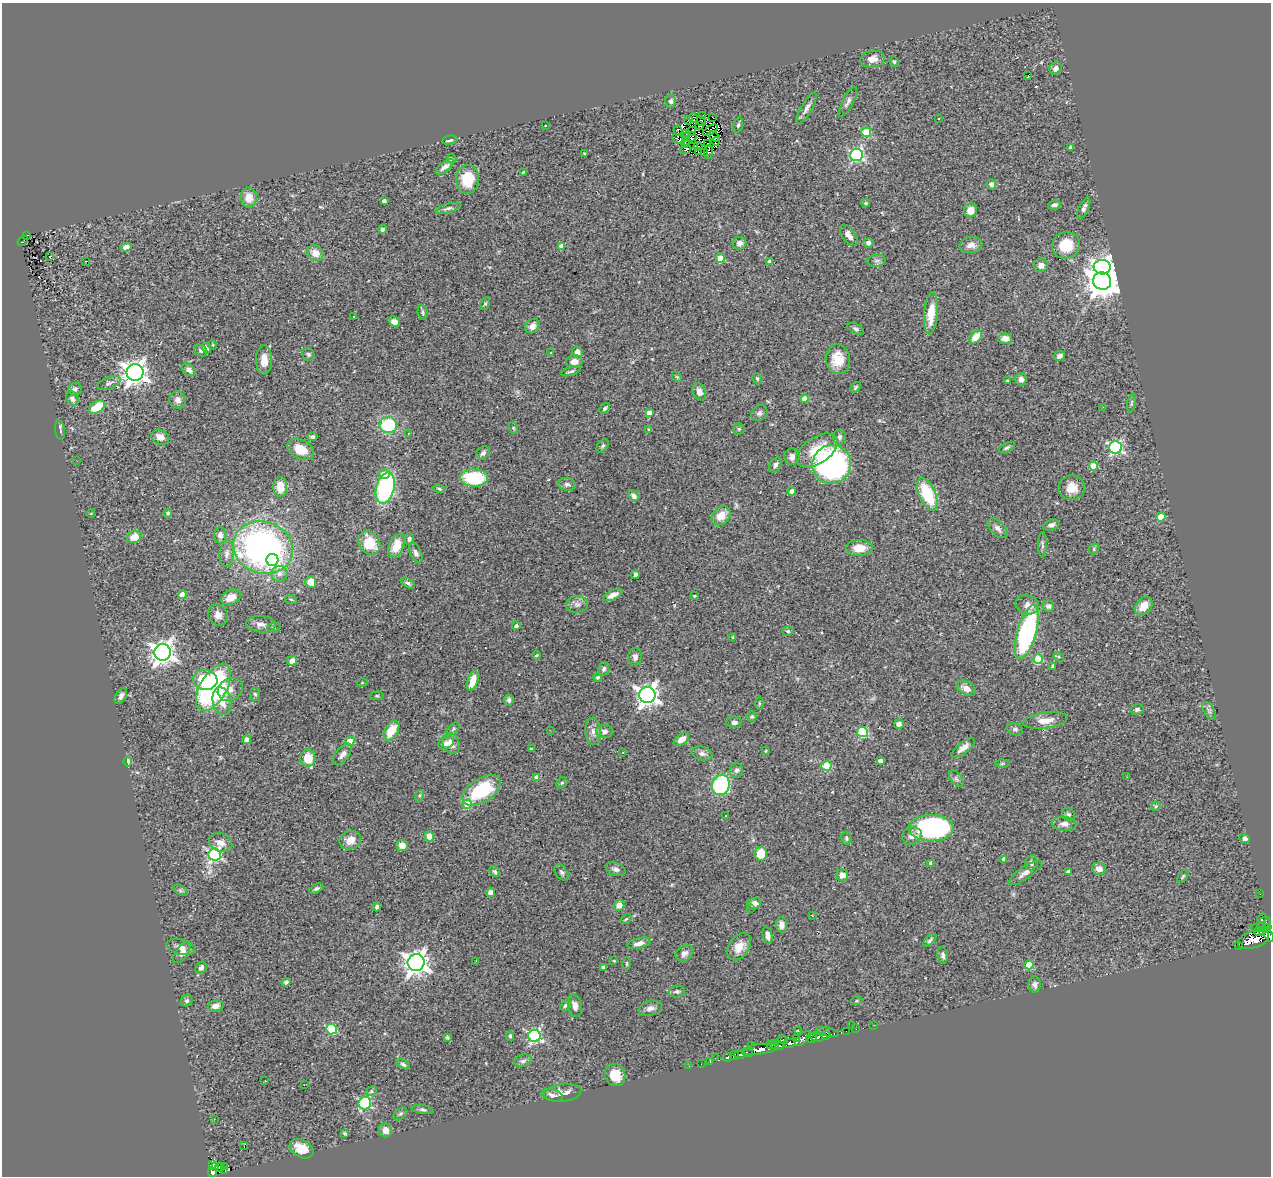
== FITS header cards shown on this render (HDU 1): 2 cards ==
NAXIS1  =                 1269
NAXIS2  =                 1174

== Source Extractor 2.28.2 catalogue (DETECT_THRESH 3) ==
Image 1269 x 1174 px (HDU 1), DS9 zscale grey, 1 PNG px = 1 image px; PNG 1273 x 1178 px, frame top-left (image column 1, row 1174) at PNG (2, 3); each listed source drawn as its Kron ellipse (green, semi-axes under 4 px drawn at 4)
Background 0.525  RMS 0.051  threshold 0.153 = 3 sigma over >= 5 px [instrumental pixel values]
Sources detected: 362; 5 with non-positive FLUX_AUTO (blend fragments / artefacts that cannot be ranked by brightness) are neither listed nor drawn; the other 357 listed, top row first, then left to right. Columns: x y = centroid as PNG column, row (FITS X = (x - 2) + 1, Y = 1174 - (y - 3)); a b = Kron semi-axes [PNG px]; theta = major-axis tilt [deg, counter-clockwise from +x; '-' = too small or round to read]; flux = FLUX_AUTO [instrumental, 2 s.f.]
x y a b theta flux
872 59 12 8 9 27
894 62 5 3 - 4.2
1055 68 6 6 - 18
1028 75 3 2 - 22
671 101 6 5 - 10
848 102 16 5 62 14
807 108 17 5 60 19
703 115 3 2 - 2.6
693 118 5 3 - 2.7
713 118 3 3 - 13
939 119 3 2 - 3.7
688 120 4 2 - 4.2
701 121 5 2 - 5.6
545 125 3 2 - 4.4
700 125 3 2 - 3.2
738 125 8 4 75 6.6
710 130 8 3 33 5.7
678 131 5 3 - 7
692 131 4 3 - 2.7
866 132 5 4 - 130
686 133 3 3 - 5.4
685 137 2 2 - 2.6
714 137 6 3 -33 3.7
692 138 6 2 75 9.4
678 139 7 4 -32 1.9
449 140 7 3 12 7.2
716 141 4 2 - 0.51
686 142 5 2 - 3.3
693 144 3 2 - 4.1
708 144 4 2 - 2.2
698 147 4 2 - 6.5
1071 147 3 3 - 7.6
686 149 5 3 - 5.5
698 151 3 2 - 2.1
704 152 4 2 - 2.8
708 152 7 4 84 10
585 154 3 3 - 5.5
857 155 6 6 - 580
451 159 5 4 - 5.4
445 167 11 5 38 14
523 172 4 3 - 3.1
468 179 14 11 87 89
991 185 5 5 - 12
249 197 10 8 -87 42
384 201 4 3 - 11
866 203 4 3 - 4.3
1054 205 6 4 14 10
448 208 13 4 15 9.8
1084 208 11 5 66 14
970 210 7 6 - 38
382 229 4 4 - 9.4
27 235 2 2 - 2
849 235 12 6 -54 20
23 241 6 2 47 3.2
740 243 7 6 - 19
868 243 5 4 - 14
971 245 11 8 8 22
1066 245 14 13 - 93
562 246 4 4 - 40
126 247 5 4 - 19
315 253 8 7 - 38
50 257 3 3 - 36
720 258 4 4 - 81
86 261 3 2 - 7.4
770 261 4 4 - 16
876 261 9 6 7 9.7
1041 265 7 6 - 22
1102 267 8 7 - 1600
1102 281 9 8 - 6800
485 304 7 4 62 4.9
422 312 7 5 -85 6.8
931 313 21 6 85 69
354 317 3 2 - 1.8
394 322 6 5 - 23
532 326 8 6 42 19
856 329 9 5 -25 8.5
976 337 7 5 45 52
1005 338 7 5 2 30
213 345 5 3 - 2.8
206 348 5 4 - 14
201 351 7 5 -33 7.4
551 352 3 2 - 2.3
577 352 5 5 - 22
308 354 6 5 - 6.6
1060 356 5 5 - 14
838 359 15 12 -82 72
264 360 14 8 -89 35
574 362 8 6 10 24
189 370 8 5 -38 13
571 371 10 3 17 7.9
135 372 8 8 - 2900
677 377 6 4 -43 4.1
757 379 6 4 -68 5
1021 379 6 5 - 15
1008 381 3 3 - 6.5
109 383 12 6 22 13
855 387 6 3 47 5.6
75 389 7 6 - 11
699 392 9 6 -64 17
804 398 4 4 - 27
72 399 7 5 -65 9.9
178 400 9 8 - 16
1131 403 9 3 79 5.5
97 407 9 5 34 86
1103 407 3 2 - 3.1
605 408 6 4 49 6.8
649 413 4 4 - 27
759 413 9 7 45 11
388 425 8 8 - 200
514 428 6 4 -70 4
649 429 4 3 - 6.6
739 429 5 5 - 5.4
60 430 10 4 -81 7.6
408 433 3 2 - 3.3
160 437 9 7 -26 21
312 437 5 4 - 7.6
839 437 7 6 - 11
603 446 7 5 51 5.6
1007 447 9 4 27 6.5
1116 448 6 6 - 550
301 449 14 9 -29 53
817 450 23 13 33 97
483 453 7 5 43 9.4
792 457 8 7 - 17
77 461 2 2 - 1.7
832 464 19 19 - 840
775 465 8 5 58 13
1094 466 4 4 - 72
384 474 5 5 - 38
474 478 14 8 0 190
567 484 9 6 -12 12
280 487 10 7 -88 53
385 488 16 9 74 490
1072 488 13 12 - 46
439 489 6 3 -11 4
792 491 4 4 - 17
927 494 17 8 -66 180
634 496 6 5 - 13
91 513 4 3 - 2.3
168 513 4 3 - 5.5
721 516 10 8 45 47
1161 517 5 4 - 93
1051 525 8 5 18 12
998 528 12 7 -45 16
220 535 8 6 85 17
134 537 7 6 - 48
409 539 6 4 76 8.3
369 543 12 10 -54 98
1042 545 12 4 -90 8
396 546 12 7 70 65
263 548 30 26 -18 1300
859 548 13 8 2 48
1094 549 6 4 51 5.1
416 553 10 5 -65 12
227 554 13 7 85 18
272 560 6 6 - 260
280 574 8 8 - 18
636 575 4 4 - 18
311 582 5 5 - 63
408 583 7 4 -33 8.5
182 595 4 4 - 67
613 595 10 4 26 21
694 596 3 2 - 2.8
231 597 10 7 25 35
291 599 6 3 -20 3.6
577 604 11 8 4 16
1027 605 12 9 -17 22
1048 606 6 5 - 10
1144 606 10 7 51 41
218 615 11 9 -62 23
261 624 15 8 -3 21
516 626 4 4 - 9.5
274 627 7 4 4 5
788 631 5 4 - 6
1027 632 28 9 74 570
733 637 3 3 - 4
163 652 8 8 - 2800
536 655 4 3 - 3.7
635 657 9 6 86 13
1059 657 5 3 - 3.8
1038 659 5 5 - 130
292 661 5 4 - 24
1053 666 4 4 - 4.3
604 669 6 5 - 10
598 677 4 4 - 5.9
205 680 12 10 -9 96
473 681 10 5 71 62
362 683 5 3 - 2.9
214 687 26 13 60 770
966 688 10 6 -28 24
230 689 13 11 31 29
255 694 6 5 - 6.2
647 695 8 8 - 2200
121 696 9 5 61 13
377 696 7 3 7 4.2
509 700 5 5 - 9
222 701 14 9 -78 49
759 703 6 3 -90 3.9
1137 709 7 5 11 7
1209 711 9 5 -57 8.6
752 716 5 5 - 5.6
1045 721 23 7 8 38
734 722 8 6 1 11
899 724 5 4 - 14
453 729 8 4 45 6.9
1015 729 8 6 -22 8.5
550 730 3 2 - 4.9
391 731 11 6 58 73
593 731 14 7 -86 20
605 731 8 6 -4 14
862 732 5 5 - 230
681 739 9 5 38 29
246 740 4 4 - 20
350 741 4 4 - 82
446 743 8 5 20 13
451 743 11 8 -64 40
963 748 14 5 38 24
531 749 3 2 - 3.7
766 751 4 2 - 2.8
623 752 3 3 - 4.6
702 753 10 6 -16 13
342 754 13 6 51 18
308 758 8 7 - 72
128 761 5 3 - 35
881 761 4 4 - 28
1002 763 6 4 2 5.1
826 766 5 5 - 170
736 770 7 6 - 9.6
1127 777 2 2 - 18
537 778 4 4 - 31
956 779 9 5 -52 8.9
562 783 6 5 - 4.8
721 785 10 8 71 410
481 790 21 12 32 210
420 795 5 3 - 3.9
467 804 5 4 - 82
1156 806 5 4 - 4
1068 814 7 6 - 8.5
726 815 3 2 - 4.5
1064 824 12 7 -5 19
931 828 22 13 0 570
429 836 5 4 - 32
912 836 10 8 22 20
846 838 6 5 - 6.2
1245 838 5 4 - 11
350 840 11 9 22 35
221 843 12 9 -24 27
402 845 6 5 - 27
761 854 7 6 - 78
215 855 6 6 - 650
1004 859 4 4 - 21
931 863 4 4 - 10
1031 863 8 6 80 13
616 869 10 6 -19 12
1099 869 7 6 - 27
495 872 6 4 -44 6.3
561 872 9 5 -56 8.6
1068 872 4 3 - 12
1025 873 20 6 35 21
842 875 6 5 - 30
1183 876 7 3 55 4.2
316 889 7 4 25 7
180 890 8 4 -31 7.3
490 892 4 4 - 15
1260 894 2 2 - 2.6
754 904 7 5 29 18
619 905 5 5 - 27
377 907 4 3 - 8.6
750 908 3 2 - 1.7
812 915 3 2 - 13
1262 918 5 3 - 81
626 919 6 3 35 4
1264 923 7 6 - 170
781 925 7 5 -85 20
1261 927 10 4 0 250
1267 929 4 3 - 130
1259 932 5 3 - 140
1263 932 3 3 - 130
1268 934 8 4 -58 310
768 935 8 5 -78 19
1254 939 16 8 17 800
930 940 8 4 46 6.7
639 943 12 5 14 21
1239 946 3 3 - 26
181 947 15 7 -13 19
739 947 15 10 56 43
182 953 12 6 54 17
684 953 10 7 35 15
943 956 8 5 -83 10
476 961 2 2 - 2.3
614 961 3 2 - 2.5
416 962 8 8 - 3000
626 963 7 3 -90 4
1029 965 4 4 - 73
201 968 6 5 - 11
603 968 3 3 - 8.1
286 982 4 4 - 8.4
1035 984 8 6 -89 12
677 992 8 6 5 9
187 1001 6 5 - 7.6
857 1001 6 4 19 4
566 1005 6 4 48 7
216 1006 8 5 15 17
575 1006 11 7 -78 19
650 1008 12 7 13 16
874 1025 3 2 - 3.8
851 1026 2 2 - 16
331 1029 5 5 - 220
856 1029 2 2 - 4.3
798 1031 4 3 - 4
846 1031 2 2 - 3
828 1032 12 2 -14 26
825 1035 5 3 - 98
510 1036 4 4 - 7
535 1036 6 6 - 580
816 1037 6 3 -22 130
448 1038 4 3 - 5
812 1038 5 3 - 110
796 1039 4 3 - 54
803 1039 9 4 44 61
783 1040 5 3 - 4.2
790 1043 6 4 11 120
771 1045 4 3 - 25
775 1045 4 3 - 28
779 1045 4 3 - 61
751 1046 3 2 - 16
760 1049 18 5 7 290
748 1053 5 3 - 83
740 1055 5 3 - 72
734 1056 4 3 - 17
728 1057 4 3 - 47
715 1058 2 2 - 2.4
523 1061 9 6 15 10
710 1061 3 2 - 2.8
403 1064 7 4 -29 6.8
701 1064 2 2 - 1.9
689 1066 2 2 - 1.6
615 1075 11 10 - 64
265 1081 3 2 - 4.4
304 1084 3 2 - 2.5
371 1091 6 4 23 5.1
562 1093 19 9 7 29
552 1095 11 5 -17 14
365 1103 6 6 - 380
423 1110 11 4 -10 7.8
401 1114 8 5 41 6.8
214 1119 3 2 - 1.9
386 1130 7 6 - 30
345 1134 4 3 - 5.7
244 1146 3 2 - 5.1
302 1149 13 8 -29 54
212 1164 4 3 - 14
225 1166 2 2 - 1.7
215 1167 3 3 - 27
220 1167 4 3 - 14
225 1170 3 2 - 4.6
212 1172 5 4 - 130
At the frame edge (FLAGS 8, measured only in part): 1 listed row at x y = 1268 934
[5 non-positive-flux detections neither listed nor drawn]